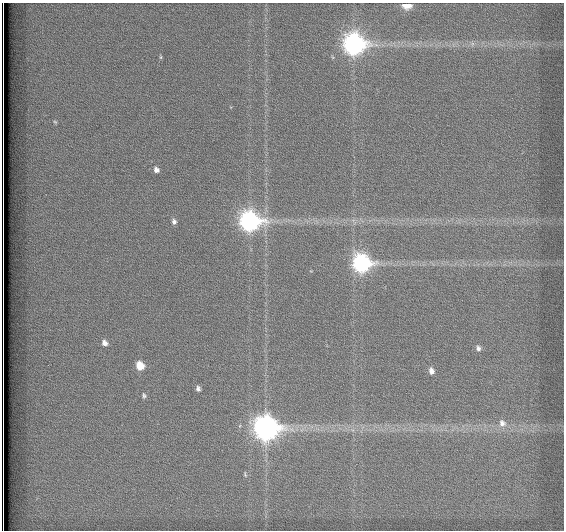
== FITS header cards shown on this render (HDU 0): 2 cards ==
NAXIS1  =                  562          / # of pixels in <axis direction>
NAXIS2  =                  528          / # of pixels in <axis direction>

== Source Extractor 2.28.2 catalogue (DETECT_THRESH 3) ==
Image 562 x 528 px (HDU 0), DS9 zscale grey, 1 PNG px = 1 image px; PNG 566 x 532 px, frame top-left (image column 1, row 528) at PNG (2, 3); no overlay
Background 1800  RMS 4.9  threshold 14.7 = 3 sigma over >= 5 px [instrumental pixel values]
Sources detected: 18; all 18 listed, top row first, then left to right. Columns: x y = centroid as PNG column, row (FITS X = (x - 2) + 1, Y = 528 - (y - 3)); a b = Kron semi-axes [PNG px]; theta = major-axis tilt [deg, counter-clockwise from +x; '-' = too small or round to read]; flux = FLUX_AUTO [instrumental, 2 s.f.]
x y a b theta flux
407 5 7 5 -5 5400
354 44 9 9 - 190000
161 57 6 4 90 390
55 122 6 4 -42 460
156 170 6 5 - 1400
249 221 10 9 - 160000
174 222 7 5 -72 1100
362 263 9 9 - 110000
105 343 8 7 - 1800
478 348 7 6 - 1100
140 366 7 6 - 6600
431 371 7 6 - 1700
198 389 6 5 - 1000
144 396 8 5 -76 720
502 423 11 9 -55 2400
266 428 10 10 - 320000
245 474 8 4 -75 540
3 528 8 2 -90 1800
At the frame edge (FLAGS 8, measured only in part): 2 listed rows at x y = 407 5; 3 528